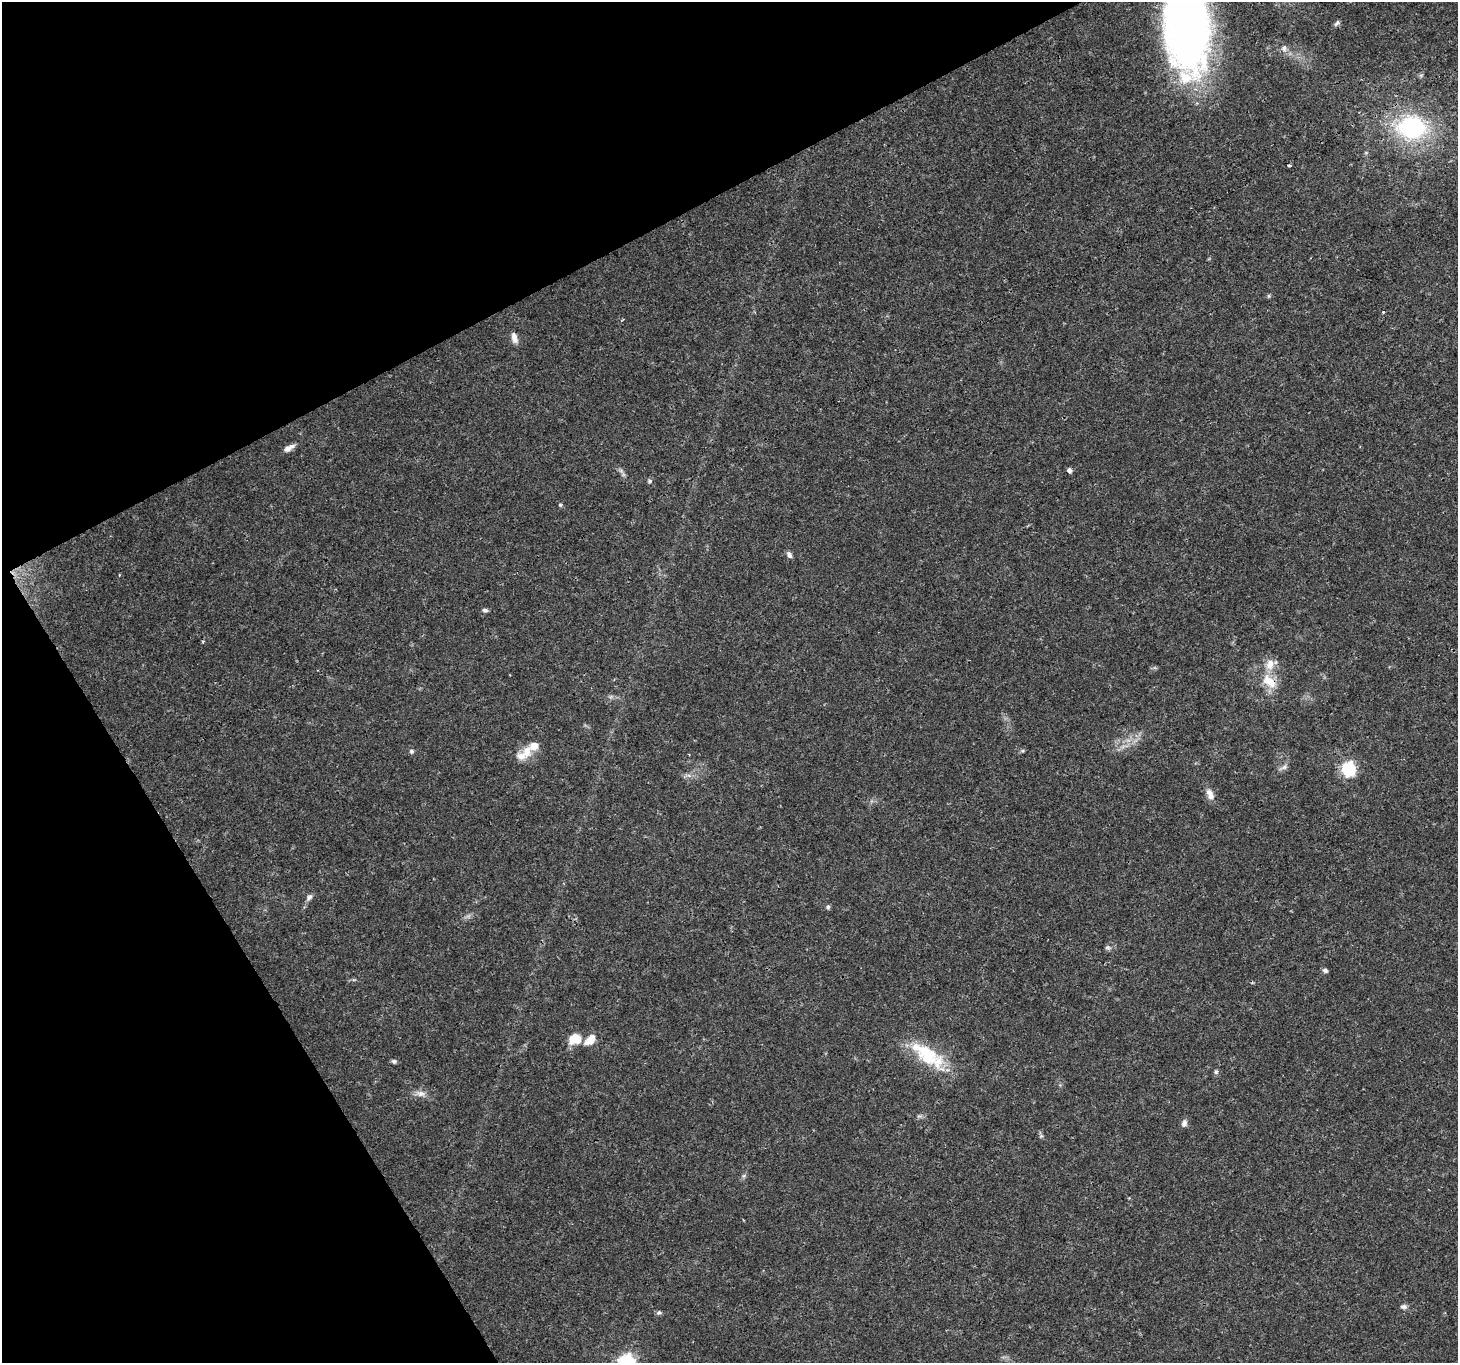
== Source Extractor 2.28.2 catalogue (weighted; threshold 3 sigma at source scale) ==
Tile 5 of 4 x 4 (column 1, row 2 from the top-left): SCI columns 2-1457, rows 2834-4194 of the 5830 x 5727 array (HDU 1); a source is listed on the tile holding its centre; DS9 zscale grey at full resolution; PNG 1460 x 1365 px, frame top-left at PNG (2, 2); no overlay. Shown black and unused: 26% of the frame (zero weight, under 3 of 4 exposures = <1% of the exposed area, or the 3 px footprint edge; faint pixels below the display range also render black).
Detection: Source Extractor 2.28.2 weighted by HDU 2 'WHT'; one run over the whole footprint, this tile lists its part. Background 0.0247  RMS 0.002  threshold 0.00883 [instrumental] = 3 sigma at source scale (4.5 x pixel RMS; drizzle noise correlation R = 1.50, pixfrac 1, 0.0396/0.0396 arcsec/px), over >= 5 px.
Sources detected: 41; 1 cosmic-ray / hot-pixel residue — not listed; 3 inside a brighter listed object's ellipse — not listed separately; the other 37 listed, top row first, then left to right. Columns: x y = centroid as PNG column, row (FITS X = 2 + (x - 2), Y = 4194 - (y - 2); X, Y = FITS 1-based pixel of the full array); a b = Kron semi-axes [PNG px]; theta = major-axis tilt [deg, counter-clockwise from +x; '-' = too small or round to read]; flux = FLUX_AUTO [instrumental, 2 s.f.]
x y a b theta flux
1337 23 9 5 42 0.5
1187 25 89 40 -86 110
1284 48 9 8 - 0.76
1411 127 38 30 -5 22
1269 296 5 5 - 0.27
1383 312 3 3 - 0.72
514 338 14 7 -76 1.2
289 448 12 6 30 1.4
1069 470 5 5 - 0.74
621 471 7 4 -19 0.42
650 481 6 5 - 0.39
560 505 6 5 - 0.31
789 555 9 6 -57 0.64
485 610 7 5 -2 0.44
1270 664 17 11 78 2.3
1269 681 24 13 -43 4.1
411 751 6 6 - 0.41
527 751 17 13 82 2.6
1022 751 6 4 18 0.29
1283 767 13 5 24 0.69
1348 769 7 6 - 34
1210 794 16 8 -67 1.5
310 897 10 6 57 0.7
828 907 6 5 - 0.36
1108 947 8 6 0 0.45
1325 970 6 5 - 0.57
575 1039 12 9 11 4.6
590 1040 14 8 45 2.7
931 1054 35 33 -14 9.9
394 1061 6 5 - 0.43
1216 1072 6 5 - 0.4
421 1094 12 8 1 1.2
1184 1123 10 7 74 0.76
1041 1136 6 4 17 0.26
1404 1306 9 6 0 0.56
659 1312 7 6 - 0.41
627 1362 7 7 - 48
Overlapping masked pixels (flux is a lower limit): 1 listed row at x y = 1269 681
Isophote crosses this tile's border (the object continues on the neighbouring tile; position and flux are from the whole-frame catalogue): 2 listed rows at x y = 1187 25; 627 1362